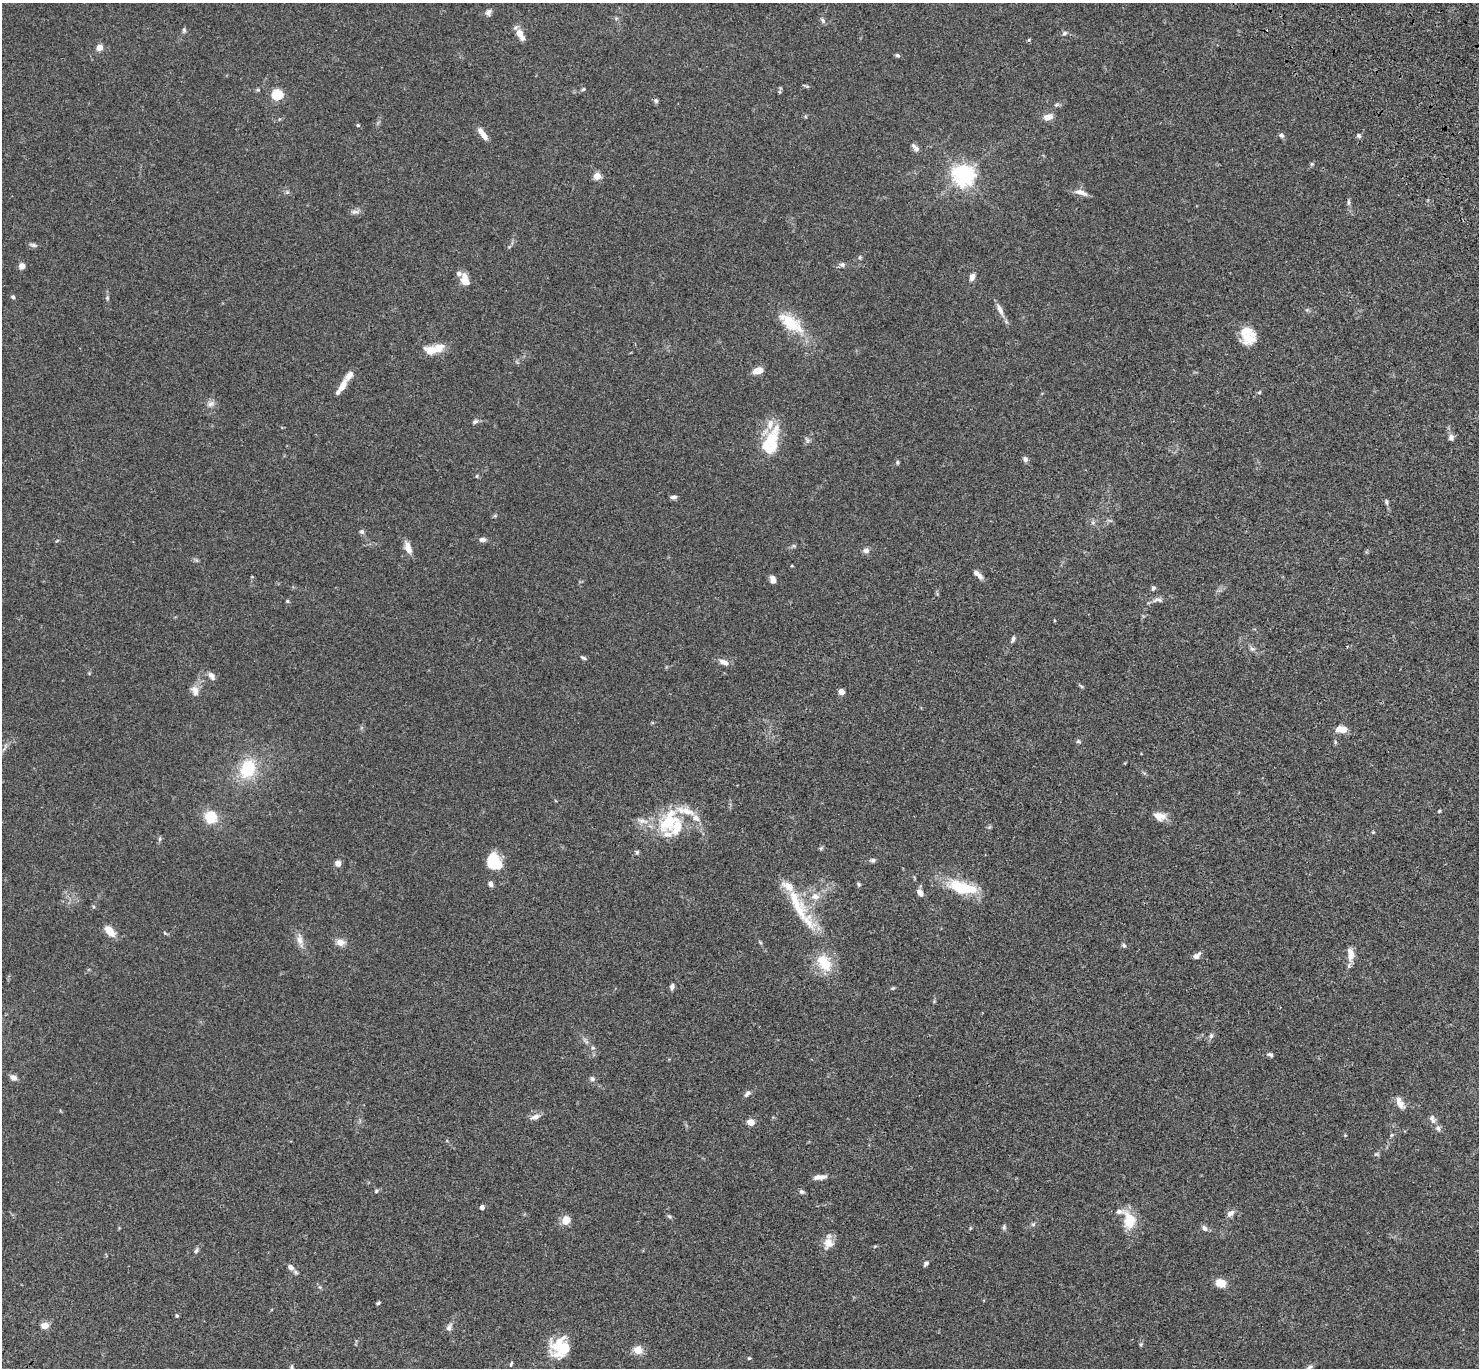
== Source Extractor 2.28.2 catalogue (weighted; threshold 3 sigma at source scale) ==
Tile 10 of 4 x 4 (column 2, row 3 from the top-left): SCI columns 1580-3056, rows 1751-3116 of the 6109 x 6091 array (HDU 1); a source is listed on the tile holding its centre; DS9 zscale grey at full resolution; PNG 1481 x 1370 px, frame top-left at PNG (2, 3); no overlay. Shown black and unused: <1% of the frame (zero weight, under 3 of 4 exposures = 6% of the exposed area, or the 3 px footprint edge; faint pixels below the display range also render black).
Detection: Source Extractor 2.28.2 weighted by HDU 2 'WHT'; one run over the whole footprint, this tile lists its part. Background 0.0586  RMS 0.0052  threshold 0.0233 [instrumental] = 3 sigma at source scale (4.5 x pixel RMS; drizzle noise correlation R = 1.50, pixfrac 1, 0.05/0.05 arcsec/px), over >= 5 px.
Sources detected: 163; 1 inside a brighter object's white glare — not listed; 17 inside a brighter listed object's ellipse — not listed separately; the other 145 listed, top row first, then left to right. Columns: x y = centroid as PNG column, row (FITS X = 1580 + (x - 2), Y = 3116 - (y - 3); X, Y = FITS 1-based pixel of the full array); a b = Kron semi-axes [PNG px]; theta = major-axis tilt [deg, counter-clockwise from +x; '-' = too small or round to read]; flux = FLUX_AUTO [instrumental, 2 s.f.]
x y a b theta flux
488 12 9 7 66 1.8
823 20 8 5 -52 1.2
184 30 8 5 82 0.91
1065 33 7 5 18 1.1
520 34 10 6 -62 7.2
99 47 4 4 - 8.6
897 55 6 5 - 0.88
583 89 5 4 - 0.69
258 90 6 3 -18 0.58
277 95 5 5 - 43
656 101 7 5 -74 1.1
1056 105 8 3 19 0.87
1048 117 11 7 12 3.8
358 125 4 4 - 0.74
483 134 15 5 -54 4.8
1281 135 6 5 - 1.4
1359 136 6 5 - 1
916 148 9 8 - 1.9
1312 164 5 5 - 0.65
963 175 7 7 - 340
597 176 5 4 - 12
287 192 5 5 - 0.83
1081 192 18 7 -17 3.4
1348 202 8 4 -90 1.1
355 212 13 5 10 1.7
33 245 10 5 -16 1.2
860 257 5 4 - 0.69
842 264 7 6 - 1.4
22 266 6 6 - 2.6
972 277 8 5 69 2.6
465 280 13 8 -73 5.6
13 297 5 5 - 0.81
107 298 6 5 - 0.77
1000 310 20 6 -66 3.3
791 323 39 16 -37 17
1247 337 22 16 -60 9
433 349 23 9 13 10
758 370 10 6 18 5.5
349 375 16 7 49 3.5
342 386 12 6 60 5
211 404 11 7 21 2.2
475 422 8 5 18 1.2
1451 437 8 6 -80 1.9
807 440 10 4 -67 1
770 443 34 19 70 19
1025 459 7 6 - 1.7
897 462 6 4 71 0.74
477 476 5 4 - 0.6
673 497 7 4 6 1.5
1386 502 7 5 -82 0.99
495 515 6 4 20 0.63
1093 522 6 5 - 1.1
362 532 6 6 - 1.1
482 540 8 6 -6 2
794 546 6 4 -18 0.67
408 548 15 7 -69 4.1
866 550 8 7 - 1.9
792 566 3 3 - 0.44
980 576 10 7 -60 2.2
773 579 9 6 -81 2.4
1153 588 7 5 59 0.99
1159 600 10 5 -23 1.5
287 601 5 4 - 0.58
1013 639 7 4 69 1.3
1252 649 8 5 -37 1.4
583 658 8 4 -25 0.9
724 662 13 7 -23 2.9
212 676 12 7 -52 2.2
1081 686 7 3 -45 0.65
195 690 14 9 -67 3.5
841 692 4 4 - 7.1
1343 729 8 7 - 4.2
1078 741 6 4 -16 0.79
5 745 10 3 69 1.1
248 769 22 17 64 22
1439 811 4 3 - 0.54
1159 816 15 9 -14 5.1
211 817 13 12 - 11
696 818 11 9 -37 3.3
642 821 17 7 -16 3.7
669 821 39 23 59 26
1373 832 5 4 - 0.46
160 839 6 4 88 0.78
821 848 7 4 45 0.7
637 852 6 5 - 0.72
873 860 8 5 -1 1.1
494 862 17 13 -63 17
338 863 6 6 - 2.9
490 884 7 6 - 1.5
858 884 6 4 -63 0.82
961 887 33 15 -18 21
920 892 10 6 -53 2.6
815 896 12 9 -3 4.2
808 921 69 16 -66 25
110 931 14 8 -50 5.8
165 933 6 4 -45 0.63
300 940 18 8 -76 3.8
340 942 10 9 - 3.6
1124 946 6 5 - 0.84
1351 954 16 8 -89 5.3
1196 955 10 6 32 2.1
672 987 7 5 78 1.6
893 988 6 4 24 0.63
1211 1036 8 6 75 1.2
585 1041 13 4 -50 1.6
1270 1055 8 5 -25 1.1
13 1078 8 7 - 2.3
592 1079 7 7 - 1.2
747 1093 10 6 47 1.7
1400 1103 16 8 -63 3.8
535 1117 14 7 19 2.5
1432 1119 13 8 -63 2.2
751 1122 5 4 - 9.7
1345 1135 4 4 - 0.42
1391 1135 6 5 - 0.66
1376 1154 7 5 -13 0.84
820 1177 16 6 6 2.8
376 1191 5 5 - 0.67
802 1192 8 6 -22 1
482 1207 4 4 - 2
1230 1213 10 6 42 2.5
669 1216 8 4 -44 0.85
566 1220 10 8 59 5.2
1129 1220 21 14 -81 12
1033 1224 7 5 43 0.9
1004 1227 7 5 87 0.99
1204 1228 9 6 -48 1.7
828 1243 16 14 82 5.1
875 1246 6 3 19 0.56
196 1250 9 5 54 1.1
926 1263 7 4 53 1.3
290 1267 9 7 -36 2.2
1221 1283 12 9 -22 5.5
320 1287 5 5 - 0.65
378 1303 5 4 - 0.74
177 1316 4 4 - 0.72
45 1325 8 6 6 4.2
449 1327 12 7 68 2
1141 1344 5 4 - 0.61
560 1348 24 21 -12 16
638 1350 8 7 - 6.5
749 1358 4 4 - 0.7
511 1364 7 4 64 0.7
1309 1367 12 5 31 1.3
291 1368 10 4 -89 1.2
Isophote crosses this tile's border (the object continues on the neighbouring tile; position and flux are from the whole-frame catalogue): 2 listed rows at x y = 1309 1367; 291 1368